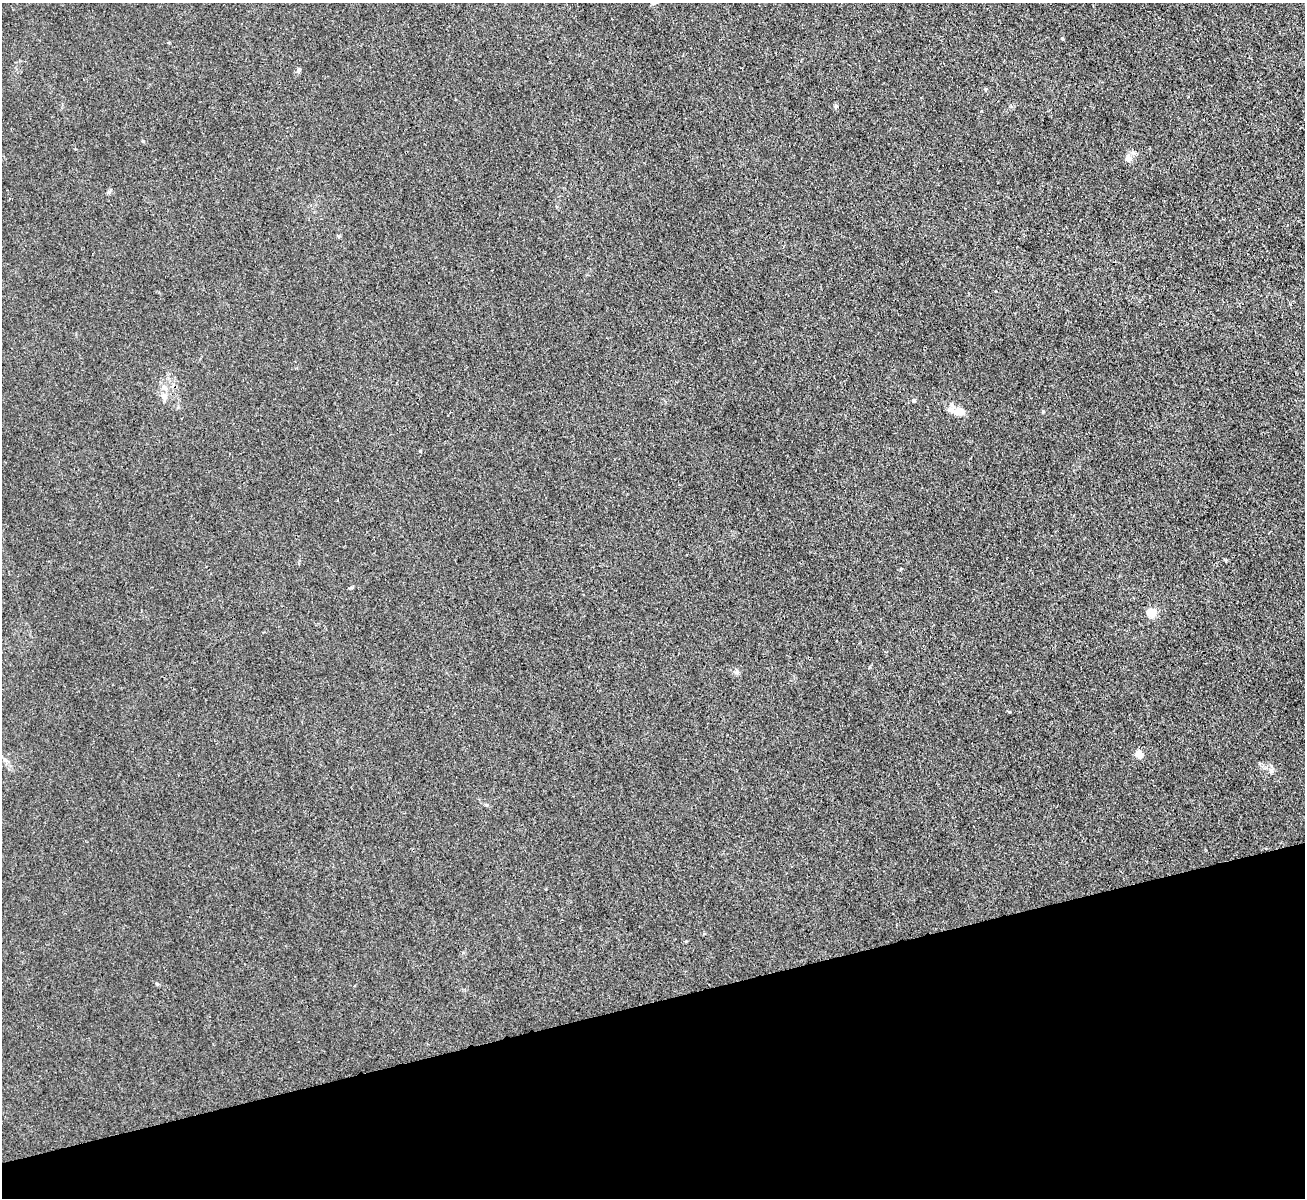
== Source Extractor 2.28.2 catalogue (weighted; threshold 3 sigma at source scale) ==
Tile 14 of 4 x 4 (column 2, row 4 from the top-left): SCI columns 1305-2607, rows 145-1340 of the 5214 x 5196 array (HDU 1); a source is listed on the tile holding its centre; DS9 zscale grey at full resolution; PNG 1307 x 1200 px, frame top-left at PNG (2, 3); no overlay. Shown black and unused: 16% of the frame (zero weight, under 3 of 4 exposures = <1% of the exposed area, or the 3 px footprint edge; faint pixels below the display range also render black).
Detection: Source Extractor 2.28.2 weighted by HDU 2 'WHT'; one run over the whole footprint, this tile lists its part. Background 0.0411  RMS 0.0057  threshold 0.0255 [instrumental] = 3 sigma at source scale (4.5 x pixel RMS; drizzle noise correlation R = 1.50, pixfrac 1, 0.05/0.05 arcsec/px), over >= 5 px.
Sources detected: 19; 2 inside a brighter listed object's ellipse — not listed separately; the other 17 listed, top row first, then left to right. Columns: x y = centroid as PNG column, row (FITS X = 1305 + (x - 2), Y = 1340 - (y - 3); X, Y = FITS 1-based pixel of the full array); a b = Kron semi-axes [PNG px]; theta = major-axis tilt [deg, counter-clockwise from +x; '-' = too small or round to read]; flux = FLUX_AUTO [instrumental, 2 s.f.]
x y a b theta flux
1062 39 4 3 - 0.7
299 70 6 5 - 1.5
835 107 7 4 88 0.92
143 141 5 3 - 0.57
1129 158 11 9 -70 3.1
109 192 6 5 - 0.98
164 396 13 7 -69 3.2
913 400 5 4 - 1.5
1043 411 5 3 - 0.55
959 412 15 7 -12 7.9
420 451 5 3 - 0.47
1151 613 5 5 - 33
1139 754 9 7 -40 4.9
5 760 6 6 - 1.7
1271 771 7 6 - 1.7
486 805 6 3 -19 0.76
157 984 5 4 - 0.65
Unlisted compact peaks at least as high as the median listed source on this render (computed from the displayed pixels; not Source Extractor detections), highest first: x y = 737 672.